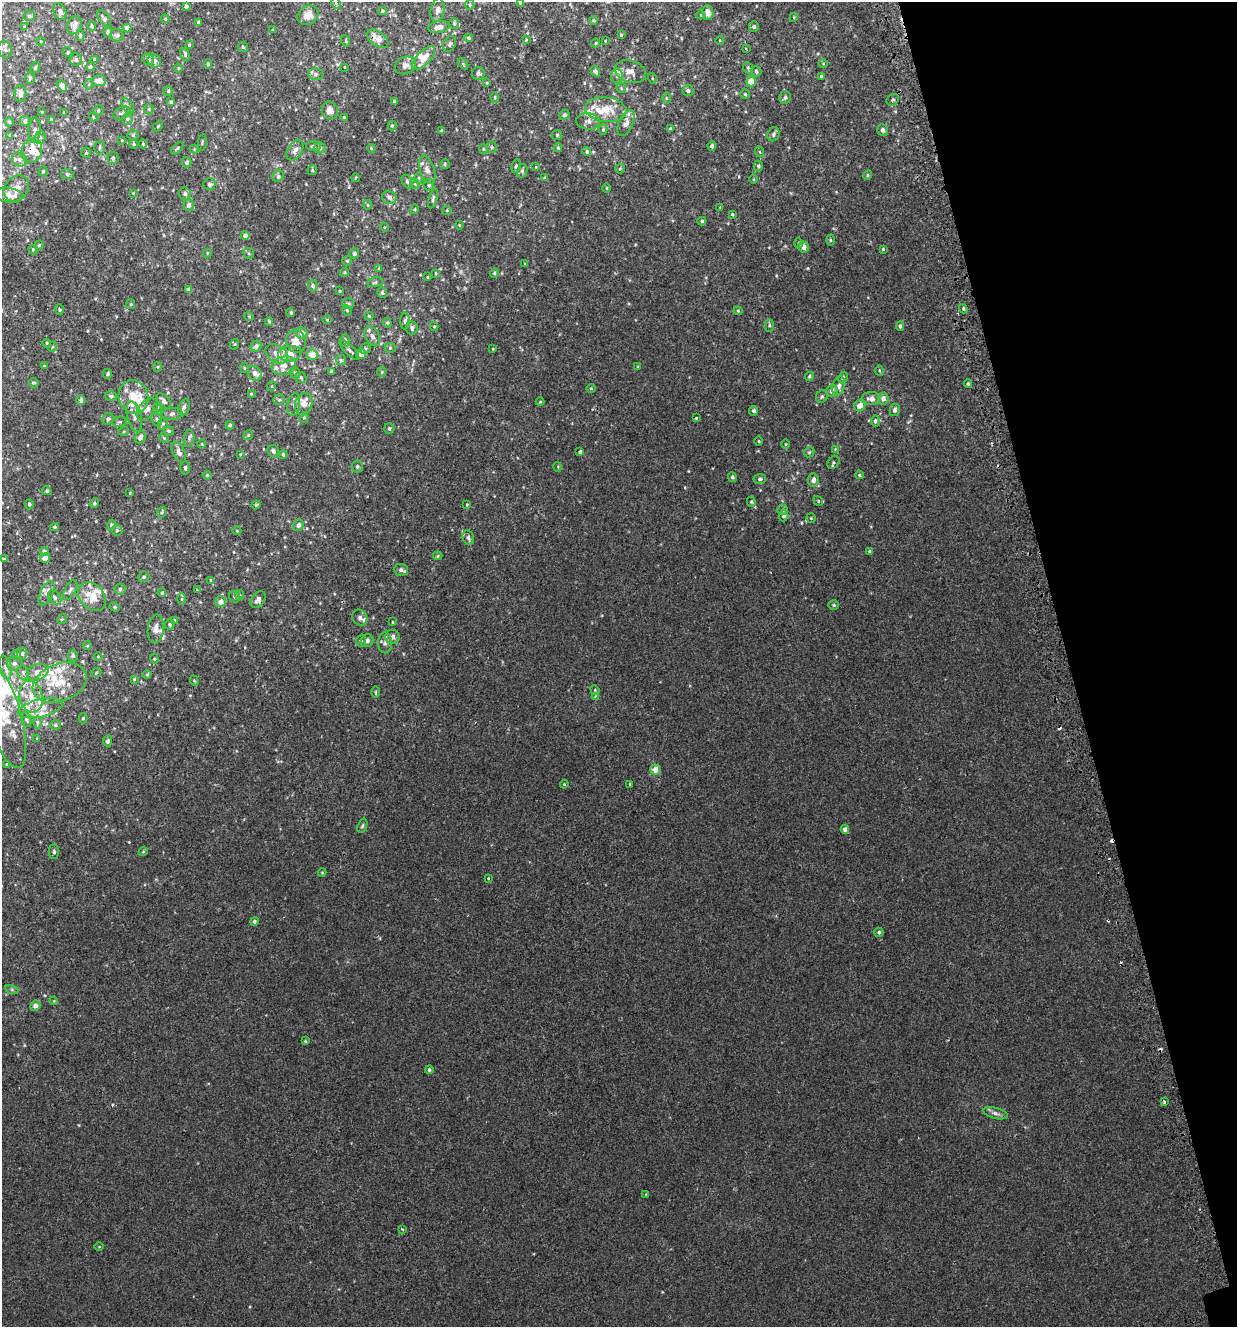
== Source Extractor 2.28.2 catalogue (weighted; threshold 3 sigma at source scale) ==
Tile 12 of 4 x 4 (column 4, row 3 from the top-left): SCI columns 3808-5042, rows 1371-2695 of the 5195 x 5393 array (HDU 1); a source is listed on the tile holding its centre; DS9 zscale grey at full resolution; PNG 1239 x 1329 px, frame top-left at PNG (2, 2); each listed source drawn as its Kron ellipse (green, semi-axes under 4 px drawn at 4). Shown black and unused: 14% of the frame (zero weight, under 2 of 3 exposures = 3% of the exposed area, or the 3 px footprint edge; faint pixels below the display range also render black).
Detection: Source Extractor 2.28.2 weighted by HDU 2 'WHT'; one run over the whole footprint, this tile lists its part. Background 0.00112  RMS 0.0029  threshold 0.0128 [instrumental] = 3 sigma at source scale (4.5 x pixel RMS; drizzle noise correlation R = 1.50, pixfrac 1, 0.0396/0.0396 arcsec/px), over >= 5 px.
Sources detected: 457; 6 cosmic-ray / hot-pixel residue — neither listed nor drawn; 53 inside a brighter listed object's ellipse — not listed separately; the other 398 listed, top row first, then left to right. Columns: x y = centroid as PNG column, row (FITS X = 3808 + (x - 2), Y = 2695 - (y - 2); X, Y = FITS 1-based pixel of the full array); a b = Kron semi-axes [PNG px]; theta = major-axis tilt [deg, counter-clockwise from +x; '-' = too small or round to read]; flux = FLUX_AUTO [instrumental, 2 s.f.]
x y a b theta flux
336 3 6 4 -59 0.33
520 3 4 3 - 0.3
470 5 5 4 - 0.32
186 6 4 3 - 0.6
437 10 12 6 80 1.3
60 11 9 6 -67 0.85
382 11 4 4 - 0.33
708 13 7 5 -79 1.4
308 15 11 9 37 2.4
701 15 4 3 - 0.18
29 16 5 5 - 0.53
794 17 5 3 - 0.26
104 19 9 5 -55 0.63
165 19 4 3 - 0.26
594 20 4 4 - 0.34
198 23 4 3 - 0.42
454 23 5 5 - 0.41
74 25 9 7 67 1.5
92 26 5 4 - 0.4
25 27 4 4 - 0.37
439 27 10 6 9 1.5
754 27 5 5 - 0.55
127 28 4 4 - 1.2
273 30 4 3 - 0.27
108 32 5 4 - 0.48
80 35 5 4 - 0.44
117 35 6 6 - 0.67
621 35 4 4 - 0.31
468 38 4 3 - 0.34
378 39 12 7 -37 2.9
526 40 4 3 - 0.21
41 41 4 3 - 0.22
346 41 6 3 -72 0.31
605 41 3 3 - 0.22
720 41 4 3 - 0.21
596 43 5 3 - 0.23
449 44 8 6 64 0.57
189 45 3 3 - 0.23
243 47 5 5 - 0.4
746 49 3 2 - 0.27
5 50 9 6 -72 0.8
68 52 5 4 - 0.34
185 55 7 4 -72 0.45
423 58 15 6 47 2.9
148 59 6 5 - 1
76 60 6 6 - 0.67
95 60 4 4 - 0.56
154 61 7 6 - 0.97
208 64 4 3 - 0.43
463 64 6 4 -46 0.33
823 64 5 3 - 0.25
405 65 11 8 22 1.2
35 67 6 4 68 0.39
90 67 5 4 - 0.44
345 67 3 2 - 0.17
178 68 4 4 - 0.31
748 68 6 4 -66 0.42
595 71 6 4 -58 0.83
756 71 5 5 - 0.51
630 72 16 11 -19 2.3
478 73 6 6 - 0.69
316 74 7 6 - 0.65
617 76 7 6 - 0.65
821 76 4 3 - 0.34
30 78 6 5 - 0.41
652 78 5 3 - 0.21
99 81 7 5 5 1.8
751 82 5 5 - 3.4
487 83 4 3 - 0.27
89 84 5 3 - 0.24
62 86 6 4 -58 1.9
621 88 5 5 - 0.36
168 91 5 4 - 0.38
688 91 5 5 - 0.82
20 94 8 6 -89 1.1
745 94 4 4 - 0.32
495 97 5 4 - 0.33
785 97 6 6 - 0.69
666 98 6 4 -90 0.32
893 100 6 5 - 0.48
171 102 4 3 - 0.38
394 102 3 3 - 0.46
128 106 9 5 -57 0.61
149 109 5 5 - 0.36
98 110 5 5 - 0.45
330 110 9 8 - 1.5
606 110 21 12 -6 5.6
42 112 2 2 - 0.21
64 112 3 3 - 0.18
122 113 9 6 23 0.81
564 115 5 4 - 0.51
93 117 4 4 - 0.25
344 117 3 3 - 0.27
51 119 4 3 - 0.36
127 119 5 5 - 0.53
25 121 5 5 - 1
588 121 12 8 -5 1.4
9 122 5 4 - 0.37
626 123 14 7 66 1.6
158 126 6 3 46 0.3
392 126 5 4 - 0.33
603 129 5 4 - 0.36
670 129 4 3 - 0.28
35 130 12 6 86 1
883 130 6 5 - 0.87
441 131 4 3 - 0.32
773 134 7 6 - 0.77
10 135 4 3 - 0.39
133 135 5 5 - 0.53
557 135 5 5 - 0.37
40 137 6 5 - 0.61
122 140 4 2 - 0.17
202 142 8 2 80 0.28
134 144 5 4 - 0.35
143 144 4 4 - 0.36
313 146 7 5 -2 0.51
712 146 5 4 - 0.6
492 147 5 5 - 0.38
100 148 6 5 - 0.5
177 148 7 3 45 0.3
320 148 5 5 - 0.76
371 148 4 3 - 0.24
558 148 4 3 - 0.32
194 149 4 4 - 0.24
483 149 5 4 - 0.34
295 150 11 7 58 1.2
32 151 12 10 65 2.5
587 152 4 4 - 0.47
760 152 5 3 - 0.23
86 153 5 4 - 0.39
113 158 6 5 - 0.62
19 160 8 6 -26 0.86
187 162 5 4 - 0.65
445 164 5 5 - 0.39
516 166 7 4 82 0.58
758 166 5 4 - 0.52
536 167 4 4 - 0.2
620 169 5 4 - 0.32
312 170 5 4 - 0.34
427 170 15 7 -72 1.8
43 171 5 4 - 0.38
522 171 7 5 76 0.53
67 174 7 5 -12 0.45
867 175 5 4 - 0.35
278 176 6 5 - 0.46
355 178 4 3 - 0.23
419 178 6 4 89 0.39
544 178 4 4 - 0.27
754 179 5 3 - 0.22
407 181 7 5 -63 0.54
209 184 6 6 - 0.76
415 184 5 3 - 0.28
429 185 5 5 - 0.68
16 188 14 11 51 2.5
607 188 5 3 - 0.24
133 193 3 3 - 0.21
185 193 6 6 - 0.74
9 195 14 7 -9 3.2
389 197 7 6 - 1.1
433 199 10 3 74 0.49
189 205 5 5 - 1.2
368 205 4 4 - 0.28
720 207 4 4 - 0.2
415 209 5 3 - 0.24
447 210 4 4 - 0.3
732 214 4 4 - 0.26
702 221 4 4 - 0.38
459 225 4 3 - 0.17
384 227 4 3 - 0.19
245 236 4 4 - 0.95
830 240 5 3 - 0.29
798 243 5 3 - 0.3
39 245 5 4 - 0.37
804 247 6 5 - 1.6
883 249 3 3 - 0.28
33 250 5 4 - 0.29
207 253 4 4 - 0.25
249 253 6 5 - 0.37
354 253 5 5 - 0.81
347 261 5 5 - 0.41
525 264 4 3 - 0.19
379 268 4 3 - 0.24
344 272 5 4 - 0.32
436 273 4 3 - 0.26
494 273 5 4 - 0.34
427 277 4 3 - 0.23
375 282 8 4 15 0.57
313 286 6 5 - 0.55
189 289 4 4 - 0.93
340 291 4 3 - 0.24
382 293 5 5 - 0.63
348 303 6 5 - 0.43
131 304 5 4 - 0.34
963 309 5 3 - 0.31
59 310 5 3 - 0.31
347 310 5 4 - 0.33
738 311 4 4 - 0.31
291 313 4 3 - 0.46
249 316 5 3 - 0.24
369 316 4 4 - 0.31
327 320 5 3 - 0.24
269 321 4 3 - 0.31
405 321 8 5 90 0.63
387 323 5 4 - 0.35
769 325 6 4 88 0.42
434 326 4 4 - 0.24
900 326 5 4 - 0.55
412 328 7 5 -83 0.68
302 333 6 5 - 1.6
372 336 10 7 -62 1.1
296 341 12 9 -74 3
345 341 6 5 - 0.56
47 343 4 4 - 0.29
235 344 5 3 - 0.23
256 346 6 5 - 0.75
52 347 5 3 - 0.26
390 348 5 5 - 0.36
365 349 6 5 - 0.41
493 349 3 3 - 0.18
349 350 13 5 -45 0.86
277 354 12 8 -33 2.2
290 354 11 8 8 2.8
361 354 5 4 - 1.6
312 355 5 5 - 3.8
341 360 5 5 - 0.48
284 365 12 9 16 2.4
44 366 4 4 - 0.23
157 367 5 4 - 0.29
638 367 4 4 - 0.32
245 368 5 4 - 0.32
331 371 4 3 - 0.32
879 371 5 3 - 0.25
382 372 5 4 - 0.27
254 373 8 6 -49 1.2
295 373 6 5 - 0.44
107 374 5 4 - 0.43
809 376 5 4 - 0.42
301 378 6 5 - 0.45
843 378 6 4 62 0.44
34 383 5 4 - 0.42
968 384 4 3 - 0.39
272 386 5 3 - 0.23
839 386 9 6 75 0.96
591 388 4 4 - 0.27
832 391 6 6 - 1.4
251 394 4 4 - 0.23
111 396 6 5 - 0.47
822 396 7 5 59 0.51
133 397 17 15 -73 5.8
871 398 9 6 -2 1.9
883 399 6 5 - 1.3
81 400 5 4 - 0.89
279 400 6 5 - 0.43
164 401 9 5 -46 1.1
540 402 4 3 - 0.25
304 404 11 8 70 2.8
294 405 11 6 80 1.1
860 406 6 5 - 2.3
158 407 5 4 - 0.31
184 407 8 5 67 0.87
147 409 13 8 49 1.4
895 410 6 5 - 0.86
754 411 5 4 - 0.7
172 414 11 6 4 0.89
134 416 15 7 -75 1.6
304 417 5 4 - 0.33
696 418 3 2 - 0.21
108 419 6 5 - 0.56
157 419 7 5 -67 0.52
875 421 5 4 - 0.58
120 422 7 5 14 0.64
163 424 6 5 - 0.39
230 425 4 4 - 0.51
389 428 5 5 - 0.49
124 431 5 3 - 0.25
169 431 5 4 - 0.39
248 435 5 4 - 0.36
140 437 6 5 - 0.95
164 438 5 4 - 0.31
189 438 8 5 82 0.62
759 441 4 3 - 0.22
202 444 4 4 - 0.25
786 444 5 3 - 0.23
835 449 3 3 - 0.18
273 451 6 5 - 0.77
179 452 11 6 -65 1.3
580 452 4 3 - 0.44
809 452 5 4 - 0.39
240 454 3 3 - 0.22
283 455 4 3 - 0.46
833 462 7 5 50 0.41
357 466 6 5 - 0.5
558 467 5 3 - 0.22
185 468 7 5 -88 0.55
207 475 4 4 - 0.32
859 475 4 4 - 0.33
732 477 5 4 - 0.45
760 479 6 5 - 0.55
813 480 6 5 - 1.2
47 491 5 4 - 0.51
130 493 3 2 - 0.23
818 501 5 4 - 0.36
751 502 5 4 - 0.37
94 503 5 4 - 0.35
29 504 5 4 - 0.39
256 505 4 4 - 0.3
467 505 3 3 - 0.19
782 510 5 5 - 0.5
162 512 6 3 70 0.32
784 516 5 4 - 0.67
811 518 5 4 - 0.3
112 525 5 4 - 0.73
298 525 6 5 - 1
54 527 4 3 - 0.42
117 530 5 5 - 0.44
237 531 4 3 - 0.19
468 538 7 5 -67 0.9
44 551 4 4 - 0.77
870 552 3 3 - 0.39
438 556 5 3 - 0.27
45 558 5 4 - 1.9
4 559 4 3 - 0.41
401 570 7 6 - 0.94
144 577 6 5 - 0.5
211 580 4 4 - 0.32
120 589 5 5 - 0.51
70 590 11 5 61 0.85
197 590 3 3 - 0.15
46 593 13 6 66 1.3
162 593 4 3 - 0.32
240 595 5 4 - 0.33
92 597 16 12 -49 4.5
235 597 6 5 - 0.56
55 598 8 5 -53 0.64
182 599 6 4 89 0.34
258 599 9 6 52 1.2
221 602 5 5 - 1.7
834 605 5 4 - 0.39
115 607 5 4 - 0.35
360 618 8 7 - 0.89
62 619 5 4 - 0.25
174 620 3 3 - 0.23
392 622 4 2 - 0.2
170 624 5 5 - 0.42
156 629 14 8 84 1.8
392 637 7 7 - 1.3
367 640 6 6 - 0.83
361 641 6 5 - 0.46
385 643 10 7 -86 1
87 646 4 3 - 0.23
22 654 6 5 - 0.47
16 655 5 4 - 0.72
73 656 6 5 - 0.45
98 656 4 3 - 0.2
154 659 5 4 - 0.32
14 663 7 7 - 0.9
6 667 12 6 -77 1.4
38 672 11 8 20 2
23 673 7 5 -70 0.69
96 673 5 3 - 0.24
147 674 4 3 - 0.33
134 679 3 3 - 0.22
194 681 5 4 - 0.29
60 683 28 19 21 7.6
595 690 5 4 - 0.27
376 692 5 3 - 0.28
595 696 4 4 - 0.24
31 697 16 11 -78 3.9
40 708 22 9 13 3.5
5 717 53 16 -75 10
83 718 5 4 - 0.37
26 719 8 5 -72 0.57
37 722 6 4 -90 0.5
55 725 5 4 - 0.42
37 738 4 3 - 0.23
108 741 5 4 - 0.68
7 764 4 3 - 0.33
655 770 5 5 - 2.6
564 784 4 4 - 0.27
630 784 4 3 - 0.2
362 826 7 4 70 0.44
845 829 4 4 - 1.3
54 852 7 5 -90 0.47
143 852 4 3 - 0.21
322 873 4 4 - 0.27
488 878 3 3 - 0.24
254 921 4 4 - 0.55
879 932 4 4 - 0.53
12 990 6 4 -19 0.43
54 1001 4 3 - 0.22
35 1006 5 5 - 1.3
305 1041 3 3 - 0.26
429 1070 4 4 - 0.38
1164 1101 3 2 - 0.56
995 1113 12 5 -15 1
646 1194 4 3 - 0.22
402 1229 3 3 - 0.21
99 1247 5 3 - 0.22
Overlapping masked pixels (flux is a lower limit): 1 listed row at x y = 32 151
Isophote crosses this tile's border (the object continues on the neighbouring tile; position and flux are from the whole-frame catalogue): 3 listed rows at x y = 520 3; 9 195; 5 717